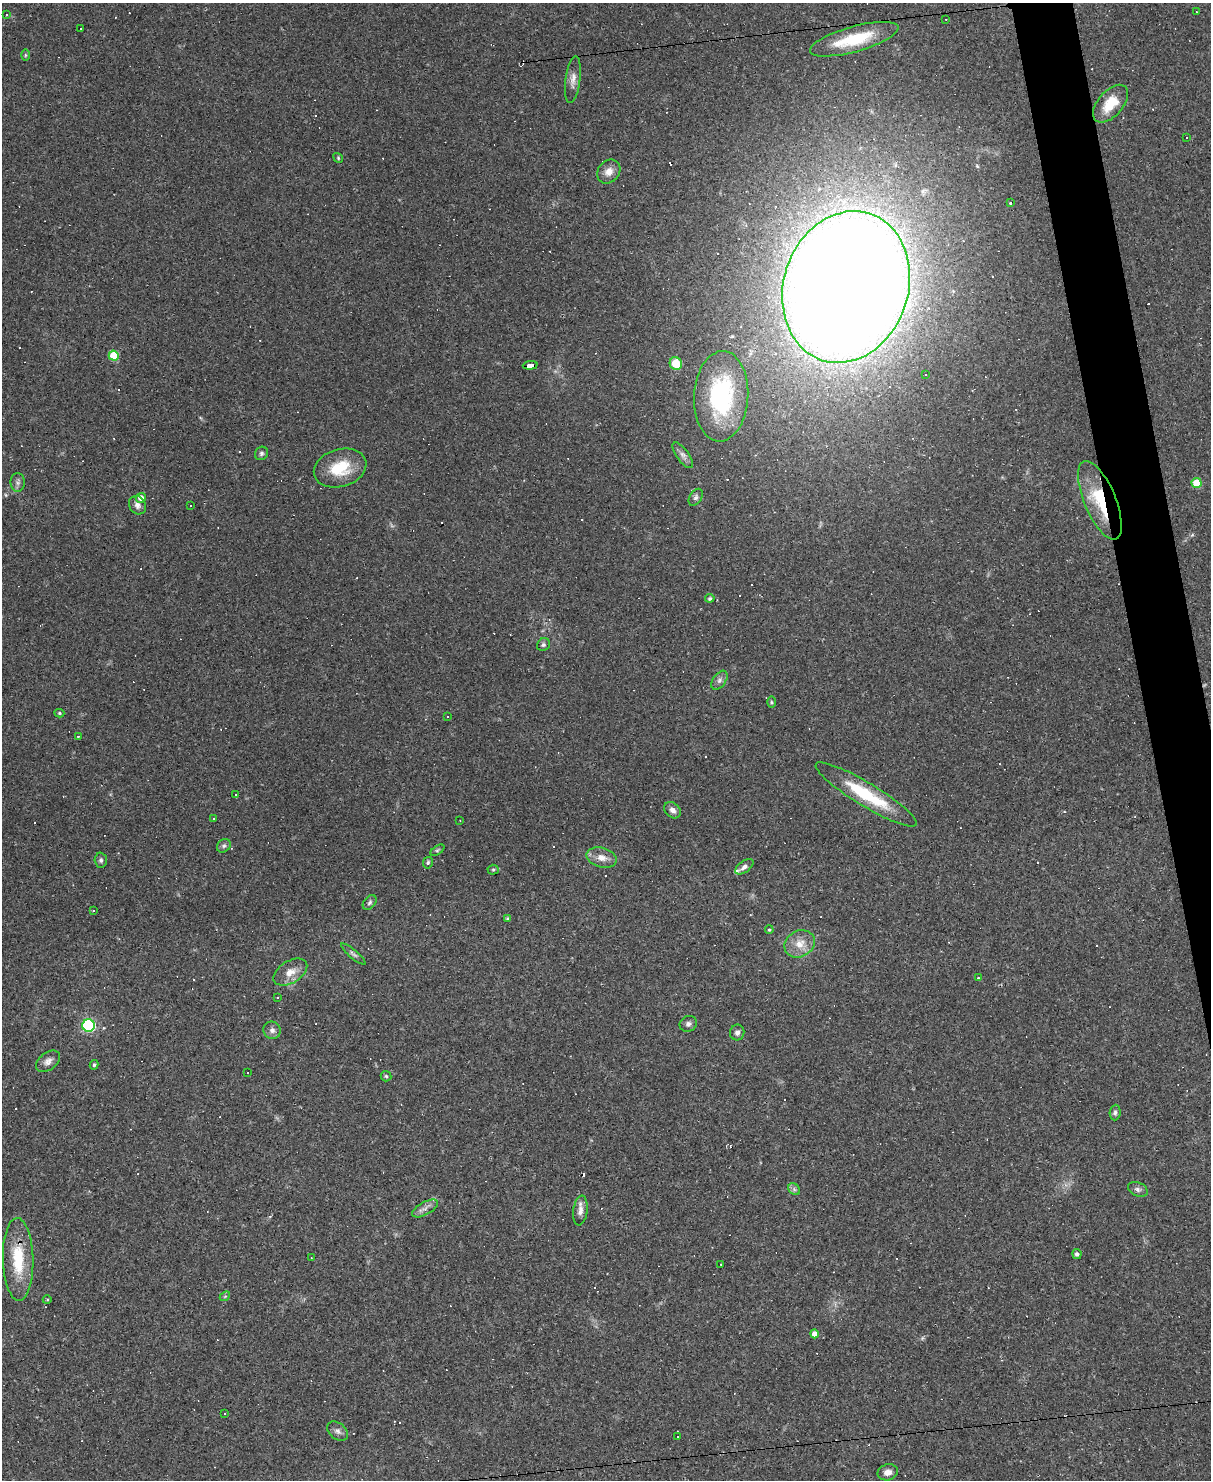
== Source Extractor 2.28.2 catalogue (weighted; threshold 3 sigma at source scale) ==
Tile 6 of 4 x 3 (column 2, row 2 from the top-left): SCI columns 1209-2417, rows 1725-3202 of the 4834 x 4815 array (HDU 1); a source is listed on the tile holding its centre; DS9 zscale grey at full resolution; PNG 1213 x 1482 px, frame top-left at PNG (2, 3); each listed source drawn as its Kron ellipse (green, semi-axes under 4 px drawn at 4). Shown black and unused: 3% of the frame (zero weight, under 2 of 3 exposures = <1% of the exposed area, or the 3 px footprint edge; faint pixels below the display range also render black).
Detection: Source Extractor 2.28.2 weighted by HDU 2 'WHT'; one run over the whole footprint, this tile lists its part. Background 0.148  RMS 0.0072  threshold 0.0323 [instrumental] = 3 sigma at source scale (4.5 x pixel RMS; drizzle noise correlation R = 1.50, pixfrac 1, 0.05/0.05 arcsec/px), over >= 5 px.
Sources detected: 146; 65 cosmic-ray / hot-pixel residue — neither listed nor drawn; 1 inside a brighter listed object's ellipse — not listed separately; the other 80 listed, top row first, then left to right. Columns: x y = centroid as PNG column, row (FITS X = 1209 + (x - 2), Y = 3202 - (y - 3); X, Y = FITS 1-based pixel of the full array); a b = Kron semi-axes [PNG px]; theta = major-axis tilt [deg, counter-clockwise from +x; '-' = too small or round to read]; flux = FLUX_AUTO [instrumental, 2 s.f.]
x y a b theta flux
1196 12 2 2 - 0.55
6 15 3 3 - 5
946 19 2 2 - 0.37
81 28 3 3 - 1.8
854 39 46 12 16 37
25 55 6 4 90 0.87
573 80 23 7 83 5.5
1111 104 22 12 49 16
1187 138 2 2 - 0.64
338 158 5 4 - 0.9
609 171 13 10 47 5.9
1011 202 3 3 - 12
846 287 77 62 72 3200
114 356 5 5 - 26
676 364 6 6 - 15
530 365 7 4 5 46
926 375 3 3 - 1.1
721 396 45 27 87 78
261 453 7 6 - 1.7
683 455 15 6 -54 3.3
340 468 27 19 16 24
18 482 9 7 90 2.4
1196 483 5 5 - 20
696 497 9 6 58 2
141 498 5 5 - 4.8
1100 500 42 16 -67 40
137 505 10 8 -56 3.2
191 506 2 2 - 0.58
710 598 5 4 - 1.6
543 645 7 6 - 1.7
719 680 11 6 54 2.7
771 702 5 3 - 0.84
59 713 5 4 - 0.91
448 717 3 2 - 0.61
78 736 3 3 - 1
236 794 3 3 - 2.8
866 794 59 11 -31 40
672 810 9 7 -44 3.5
214 819 3 2 - 0.72
460 820 3 2 - 0.46
224 846 7 6 - 1.9
437 850 8 4 33 1.2
602 858 15 9 -15 6.7
101 860 7 6 - 1.8
428 863 5 5 - 1.4
744 867 10 5 36 3
493 870 5 5 - 1
370 903 8 5 51 1.7
94 911 3 3 - 3.1
508 919 4 4 - 1.5
769 930 4 4 - 0.91
800 944 16 13 29 10
353 954 15 4 -40 2
290 972 19 11 31 8.2
978 978 3 2 - 0.5
278 997 3 3 - 0.94
688 1024 9 7 29 2.5
89 1025 6 6 - 83
272 1030 9 8 - 3
737 1033 8 7 - 2.4
48 1061 13 8 38 4.1
94 1065 5 4 - 1.1
247 1073 2 2 - 0.54
386 1076 5 5 - 1.2
1115 1113 8 5 85 1.8
794 1189 7 5 -47 1.7
1138 1189 10 7 -23 2.4
425 1208 14 6 28 3.6
580 1211 15 7 83 4.5
1077 1254 5 4 - 1.9
311 1258 3 2 - 0.57
18 1259 41 15 -88 30
721 1264 2 2 - 0.56
225 1296 6 4 41 1
47 1300 4 3 - 0.61
814 1334 4 4 - 4.4
224 1413 3 3 - 11
338 1431 12 8 -38 3.1
677 1437 3 3 - 2.2
888 1472 10 8 14 4.5
Overlapping masked pixels (flux is a lower limit): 2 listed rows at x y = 530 365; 1100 500